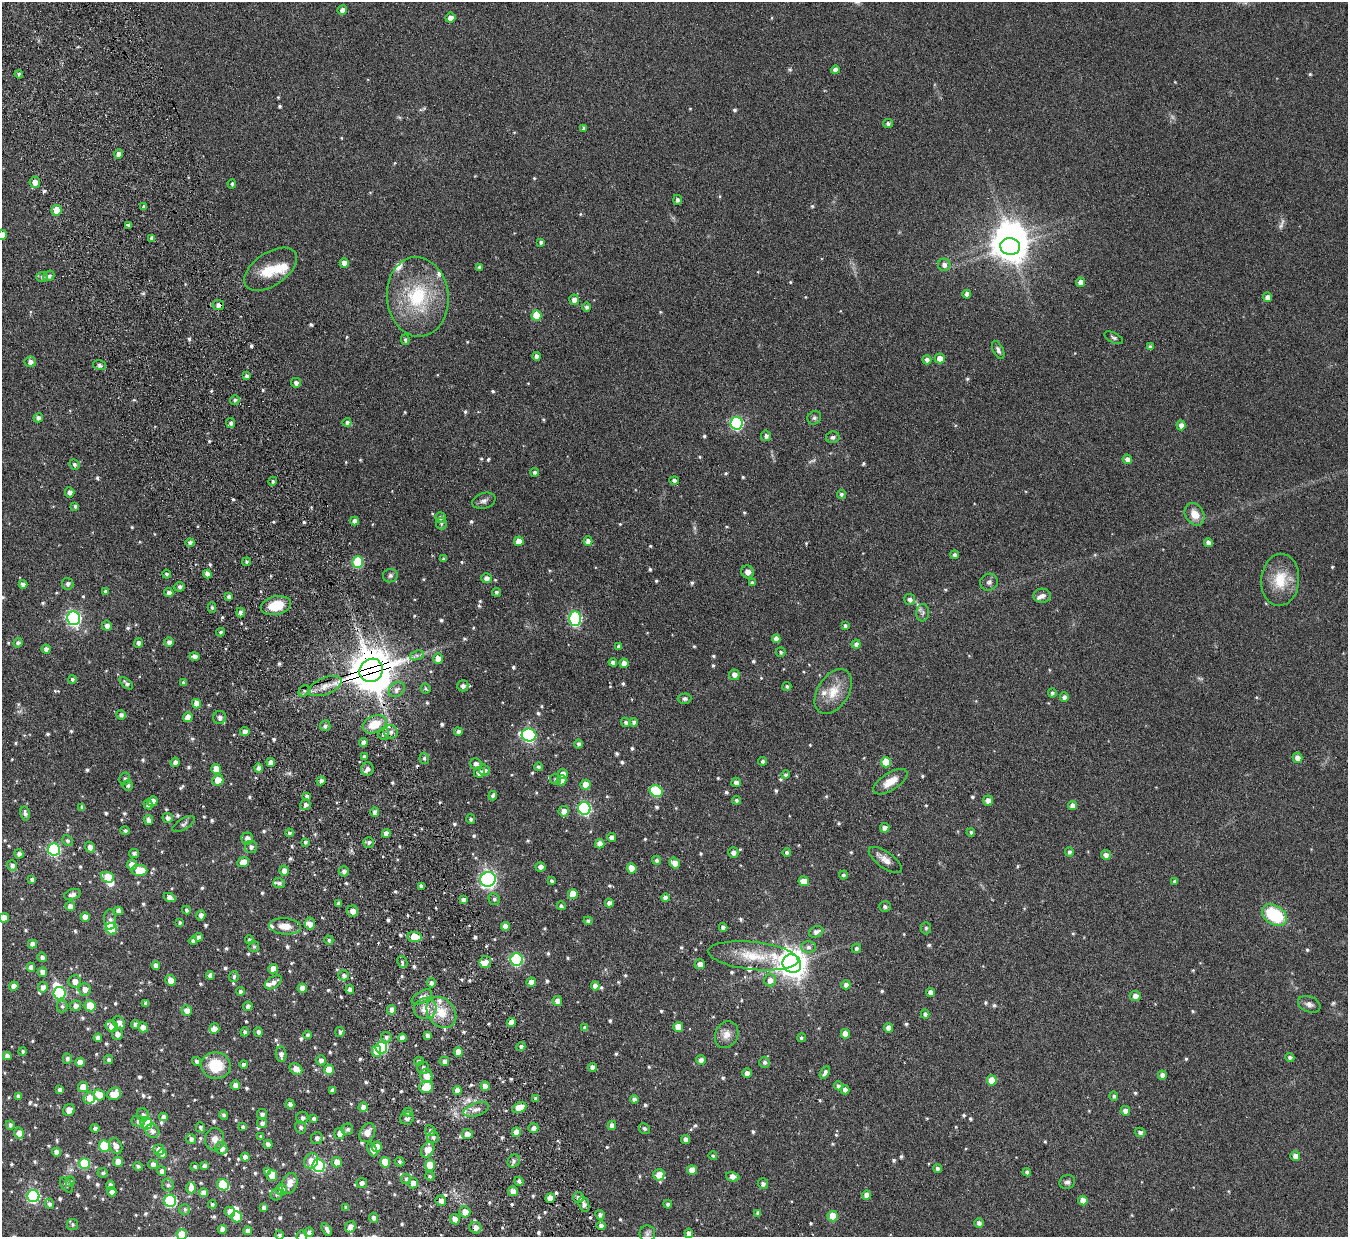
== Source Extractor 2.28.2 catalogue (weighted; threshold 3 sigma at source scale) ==
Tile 11 of 4 x 4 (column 3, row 3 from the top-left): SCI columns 2748-4093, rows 1409-2643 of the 5494 x 5412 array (HDU 1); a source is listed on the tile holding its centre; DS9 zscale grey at full resolution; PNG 1350 x 1239 px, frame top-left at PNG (2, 2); each listed source drawn as its Kron ellipse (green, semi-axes under 4 px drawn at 4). Shown black and unused: <1% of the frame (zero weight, under 4 of 7 exposures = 3% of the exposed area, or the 3 px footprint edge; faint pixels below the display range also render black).
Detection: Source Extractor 2.28.2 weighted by HDU 2 'WHT'; one run over the whole footprint, this tile lists its part. Background 0.229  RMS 0.0072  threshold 0.0293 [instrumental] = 3 sigma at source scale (4.09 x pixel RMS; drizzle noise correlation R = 1.36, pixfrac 0.8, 0.05/0.05 arcsec/px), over >= 5 px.
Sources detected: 830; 3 too faint to see at this stretch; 4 inside a brighter object's white glare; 5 cosmic-ray / hot-pixel residue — neither listed nor drawn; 28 inside a brighter listed object's ellipse — not listed separately; of the other 790, all 500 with FLUX_AUTO >= 1.21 (the completeness limit of this list) listed and drawn (290 fainter detections not listed), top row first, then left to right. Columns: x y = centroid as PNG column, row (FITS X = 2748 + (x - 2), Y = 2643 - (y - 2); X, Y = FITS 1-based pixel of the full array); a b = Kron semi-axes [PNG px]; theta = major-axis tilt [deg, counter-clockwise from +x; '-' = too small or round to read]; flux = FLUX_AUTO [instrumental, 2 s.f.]
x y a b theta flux
342 10 5 4 - 2.9
450 18 5 5 - 4
835 70 4 4 - 3
19 74 4 4 - 1.3
888 123 5 4 - 1.7
584 128 4 4 - 1.5
119 154 5 4 - 3.1
35 182 6 5 - 4.2
232 184 5 4 - 1.3
677 200 5 4 - 1.8
144 206 4 3 - 1.4
56 210 5 5 - 9.2
128 225 3 3 - 1.7
2 235 5 5 - 5.1
152 238 4 4 - 2.7
541 242 4 3 - 1.6
1010 247 10 8 -8 930
344 263 4 4 - 4.4
944 265 6 6 - 2.7
480 267 4 4 - 1.8
271 269 30 16 34 17
49 276 6 5 - 1.8
42 277 6 5 - 1.6
1081 282 4 4 - 4.4
967 294 4 4 - 2.9
418 297 40 31 -85 48
1267 297 5 4 - 3.2
574 300 5 5 - 3.6
218 305 6 5 - 3
586 307 5 4 - 1.4
537 316 5 5 - 20
1114 338 10 5 -27 1.4
405 340 5 4 - 1.3
1150 347 4 4 - 1.7
998 350 10 5 -64 2
536 356 4 4 - 2.5
940 358 5 5 - 5.4
927 360 4 4 - 2.6
30 362 6 5 - 2.8
99 365 6 5 - 1.4
247 376 4 3 - 1.8
296 383 5 5 - 2.2
235 400 5 4 - 1.4
38 418 5 4 - 2.5
814 418 7 6 - 1.5
347 422 4 4 - 1.5
231 423 5 4 - 1.7
737 423 6 6 - 86
1181 425 5 4 - 3
766 436 5 5 - 2.2
833 437 7 5 10 1.7
1127 459 5 4 - 2.7
74 464 5 4 - 1.4
535 472 4 4 - 1.9
674 480 5 4 - 1.7
273 481 5 4 - 1.5
70 492 5 4 - 2.6
841 494 4 4 - 1.4
484 501 12 7 19 2.5
75 506 4 4 - 1.4
1195 514 12 9 -59 8
441 517 5 5 - 2.2
355 521 4 4 - 2.8
441 524 6 5 - 1.4
519 541 5 4 - 6.9
588 541 5 4 - 3.2
190 542 4 4 - 2.1
1208 543 4 4 - 2.8
955 555 4 4 - 2
444 559 4 3 - 1.2
247 562 4 3 - 1.3
358 562 5 5 - 37
748 572 6 6 - 3.5
166 574 4 4 - 1.3
207 574 4 4 - 3.3
390 576 7 6 - 1.5
486 578 5 5 - 3
1280 580 26 19 85 18
989 582 9 8 - 2.2
752 583 4 4 - 1.6
23 584 4 4 - 2.3
68 584 6 5 - 2
179 587 5 5 - 1.8
105 591 4 4 - 1.9
496 592 4 4 - 1.4
169 593 4 4 - 3
229 596 4 4 - 1.8
1042 596 8 7 - 2.8
910 600 5 5 - 2.3
276 606 15 9 13 15
212 607 5 4 - 1.3
240 612 5 4 - 2.1
923 613 8 6 84 2
74 618 7 6 - 150
575 619 7 6 - 92
107 626 5 5 - 2.9
845 626 4 4 - 1.7
221 632 4 3 - 1.3
776 639 4 4 - 3.2
169 642 5 5 - 2.9
18 643 5 4 - 1.9
138 643 5 4 - 2.5
856 644 4 4 - 2.3
619 647 3 3 - 1.3
46 649 4 4 - 2.4
781 652 5 5 - 1.3
417 655 7 4 18 1.9
194 657 5 4 - 2.7
438 659 5 4 - 5.1
613 662 4 4 - 2.7
624 663 4 4 - 3.8
371 670 12 11 - 2800
734 675 5 5 - 3.4
72 679 4 4 - 1.3
126 683 8 4 -39 1.8
183 683 4 3 - 1.7
325 686 17 8 22 7.5
463 686 5 5 - 2.4
787 687 4 4 - 1.4
426 689 5 4 - 1.2
397 690 9 6 41 3.1
304 691 6 5 - 1.6
833 691 25 15 57 13
1052 693 4 4 - 1.5
1064 697 4 4 - 2.1
684 699 7 5 1 1.9
197 704 5 4 - 6.4
121 715 5 4 - 2.4
188 717 5 4 - 4.7
220 718 6 6 - 2.5
626 722 5 4 - 1.3
634 722 4 4 - 2.1
374 724 12 8 22 14
325 726 5 5 - 1.8
245 732 5 4 - 3.2
391 732 7 6 - 2.7
458 732 4 4 - 2
384 734 6 5 - 2.6
529 735 7 6 - 110
363 742 4 4 - 3.2
579 744 4 4 - 1.7
364 756 4 3 - 1.5
424 758 6 4 -79 1.2
1297 758 5 5 - 3.8
763 761 4 4 - 1.5
175 762 4 4 - 2.7
271 762 5 4 - 3.2
886 762 5 5 - 16
476 764 6 5 - 2.2
538 767 4 4 - 1.2
259 768 4 4 - 3.3
216 769 5 5 - 8.5
367 769 6 6 - 2.5
484 770 6 5 - 2.5
479 772 5 5 - 3.8
563 774 5 4 - 5.9
786 775 4 4 - 1.4
125 779 6 5 - 1.6
556 779 6 5 - 1.3
218 780 5 5 - 11
561 780 5 5 - 3.3
321 781 4 4 - 2.2
736 782 5 4 - 3
890 782 19 8 33 8.2
128 785 5 5 - 1.6
586 785 5 5 - 8.4
656 791 7 5 -35 38
307 796 4 4 - 2.1
493 796 5 3 - 1.6
737 800 4 4 - 1.4
988 800 5 5 - 3.6
153 801 5 5 - 6.1
148 805 5 4 - 2.8
305 805 5 5 - 2.4
1073 806 4 4 - 4.1
82 807 4 4 - 1.8
584 808 6 6 - 87
564 811 5 5 - 4.1
375 812 4 4 - 2.4
25 813 7 4 -79 2
168 818 5 5 - 2.6
471 819 5 4 - 1.4
148 820 5 4 - 2.8
184 824 12 5 31 1.8
885 828 5 4 - 3.6
125 831 5 4 - 1.5
971 832 4 4 - 1.3
289 833 4 4 - 1.3
386 833 4 4 - 3.7
611 837 4 4 - 2.6
247 838 6 5 - 4.1
67 841 5 5 - 1.4
305 842 4 4 - 1.4
369 842 5 5 - 1.8
600 844 5 4 - 5.1
90 847 5 5 - 3.4
251 847 6 6 - 2.2
54 849 6 6 - 87
733 852 5 5 - 2.6
787 852 4 4 - 1.6
1069 852 4 4 - 1.4
134 853 5 4 - 1.8
19 854 4 4 - 2.4
1106 855 5 5 - 2.7
657 860 4 4 - 1.4
885 860 19 8 -35 5.3
243 862 6 4 23 7.1
675 863 5 5 - 4.3
12 865 5 5 - 2.6
132 865 5 5 - 5.3
540 867 5 4 - 3.2
632 868 5 4 - 6.8
139 870 8 5 -2 14
284 871 5 4 - 4.4
344 871 5 5 - 2.3
843 875 4 4 - 1.4
108 877 7 5 -22 14
32 879 4 3 - 2
488 879 8 7 - 180
552 881 4 3 - 1.6
804 881 5 5 - 7.4
1175 881 4 4 - 1.5
279 883 6 5 - 1.8
421 886 4 4 - 2.4
72 894 8 5 17 2.8
573 894 5 5 - 13
169 897 6 4 -26 3.3
665 898 4 4 - 2.7
494 899 6 5 - 1.6
463 900 4 4 - 1.9
609 903 4 4 - 2.9
338 904 4 3 - 2.3
70 906 5 5 - 3.9
561 906 4 4 - 1.4
885 907 6 5 - 1.7
186 910 4 4 - 1.5
118 911 4 4 - 2.8
352 911 6 5 - 4
201 915 5 4 - 2.7
1274 915 14 9 -34 36
85 917 5 4 - 4.9
4 918 5 5 - 6.5
110 919 10 6 -89 2.4
588 921 4 4 - 1.4
180 923 4 3 - 1.2
310 924 6 5 - 3.6
285 926 16 8 -5 7.5
505 926 4 4 - 5.7
723 927 4 4 - 2.6
926 928 6 5 - 1.2
111 929 6 5 - 27
816 932 7 5 22 2.8
198 937 4 4 - 2.5
414 937 7 5 -8 14
249 940 4 4 - 1.3
329 940 4 4 - 1.3
193 941 4 4 - 2
32 944 4 4 - 3.2
254 947 5 5 - 1.3
808 947 7 6 - 2.1
856 948 5 4 - 1.6
753 956 45 14 -6 21
42 957 5 4 - 2.4
517 960 6 6 - 69
402 962 6 5 - 1.2
485 962 6 6 - 4.4
700 964 5 5 - 4.2
792 964 9 9 - 850
156 965 4 4 - 4
31 967 4 4 - 3.4
273 969 5 4 - 5.6
42 972 5 4 - 3.6
210 975 4 4 - 2.9
344 975 5 5 - 1.9
234 977 5 5 - 1.4
171 980 5 5 - 5.4
770 980 6 6 - 4.1
75 981 6 6 - 4.6
273 982 9 5 33 2.9
531 982 4 4 - 4.3
431 983 5 4 - 1.8
846 985 4 4 - 3.1
14 986 4 4 - 4.6
595 986 4 4 - 3.9
43 987 5 5 - 3.2
302 988 4 4 - 4.5
85 989 6 6 - 4.3
350 989 4 4 - 3.3
240 991 4 4 - 1.6
931 992 4 4 - 3.9
60 993 6 6 - 66
1135 996 5 5 - 4.1
422 997 11 6 30 3.4
557 1001 5 5 - 3.6
146 1003 4 4 - 2.1
1309 1004 12 8 -22 3.1
62 1006 6 5 - 1.5
75 1006 6 5 - 2.8
90 1006 5 5 - 18
248 1006 5 4 - 2.3
425 1009 11 10 - 7.2
187 1010 5 5 - 4.4
392 1010 5 4 - 4
441 1013 17 13 -51 14
925 1014 4 4 - 2
511 1022 4 4 - 5
119 1023 7 5 -52 3.6
135 1024 4 4 - 2.5
112 1026 6 5 - 6.5
143 1027 5 5 - 3.9
678 1027 5 5 - 9
585 1028 4 4 - 2.1
889 1028 4 4 - 4.4
214 1029 5 5 - 4.8
245 1032 4 4 - 1.6
258 1032 5 4 - 2.1
340 1032 5 4 - 1.8
117 1034 6 5 - 3.6
845 1034 5 4 - 6.5
307 1035 4 4 - 1.3
428 1035 4 4 - 2.7
727 1035 14 11 65 5.9
386 1037 5 5 - 1.7
98 1038 4 4 - 2.8
402 1038 4 4 - 3.4
801 1038 4 4 - 1.3
521 1046 4 4 - 1.6
381 1048 6 5 - 54
23 1051 4 4 - 1.4
376 1051 6 4 -76 7.6
458 1052 5 4 - 7.4
281 1054 8 5 -83 3.3
7 1056 4 4 - 3.1
1290 1057 5 4 - 1.9
67 1059 5 4 - 1.8
109 1059 4 4 - 1.4
321 1060 5 5 - 2.4
701 1060 5 5 - 2.5
197 1061 4 4 - 1.8
419 1061 5 4 - 1.5
444 1061 4 4 - 2.6
80 1062 5 4 - 5.2
764 1062 5 5 - 1.6
244 1064 4 4 - 1.9
216 1065 15 13 -14 22
592 1067 4 4 - 3.2
423 1068 6 5 - 2.1
296 1069 7 5 -34 5.1
329 1070 5 5 - 12
747 1073 5 4 - 3.3
825 1073 7 4 58 2.3
1162 1075 4 4 - 3
426 1076 7 6 - 7.3
992 1080 5 5 - 11
235 1085 5 4 - 4.4
485 1086 4 4 - 5.2
838 1086 4 4 - 1.9
83 1087 5 5 - 9.9
426 1087 7 6 - 13
60 1090 4 4 - 2.7
332 1090 4 4 - 2.2
457 1090 4 4 - 3.9
845 1090 4 4 - 2.3
114 1094 7 6 - 9.1
99 1095 5 5 - 6.8
18 1096 4 4 - 1.7
1114 1096 4 4 - 1.5
89 1098 6 5 - 5.9
535 1098 4 4 - 1.3
634 1099 4 4 - 2.5
290 1104 5 4 - 2.7
363 1107 5 4 - 3.8
519 1108 7 5 24 11
476 1109 13 6 19 3.8
69 1110 6 5 - 4.2
1125 1111 5 4 - 3.7
408 1112 5 4 - 1.4
262 1114 5 5 - 2.4
143 1115 6 6 - 2
224 1115 5 4 - 1.6
163 1117 4 4 - 2.5
302 1118 6 6 - 2.1
407 1118 7 6 - 1.8
314 1119 4 4 - 1.6
138 1121 7 5 -24 2.1
146 1123 6 5 - 46
262 1123 5 5 - 2
10 1125 5 4 - 1.5
612 1125 4 4 - 3.4
200 1127 5 4 - 1.4
243 1127 4 4 - 1.8
301 1127 6 5 - 1.9
95 1128 4 4 - 2.2
533 1128 5 5 - 2.4
347 1129 6 5 - 1.6
644 1129 6 5 - 1.5
152 1131 7 6 - 2.8
430 1131 5 5 - 2.2
516 1132 4 4 - 6.6
1140 1132 5 4 - 2
19 1133 5 5 - 5.5
339 1133 5 5 - 4.3
367 1133 10 7 60 4.6
467 1134 5 5 - 4.1
261 1137 4 3 - 1.4
433 1137 6 6 - 2.1
317 1138 6 6 - 2.7
191 1139 5 5 - 2.2
214 1139 11 9 88 4.5
686 1139 4 4 - 2.9
268 1144 4 4 - 3.3
104 1146 6 5 - 32
116 1146 8 6 -64 4.4
377 1147 5 5 - 6.8
221 1148 6 5 - 3.5
372 1149 8 4 -66 3
159 1150 5 5 - 4.2
428 1150 8 6 56 6.4
57 1152 4 4 - 3.9
162 1154 5 4 - 2.1
713 1156 4 4 - 1.2
1295 1156 5 5 - 3.9
245 1157 4 4 - 3.5
311 1161 8 6 59 8.1
514 1161 7 6 - 1.8
118 1162 5 5 - 7
337 1162 5 5 - 5.6
385 1162 5 5 - 14
400 1162 5 4 - 1.4
84 1164 5 5 - 37
153 1164 5 4 - 2.6
430 1165 5 5 - 15
138 1166 4 4 - 1.4
204 1166 4 4 - 1.9
319 1166 6 6 - 89
195 1167 4 3 - 1.5
937 1169 4 4 - 1.6
692 1170 5 5 - 5.5
161 1171 5 4 - 1.8
267 1172 4 4 - 2.3
1027 1172 4 4 - 1.5
103 1173 5 5 - 1.3
272 1175 6 5 - 12
659 1175 6 5 - 7.7
430 1176 5 4 - 1.3
733 1177 7 4 -14 4.9
406 1179 5 5 - 1.3
70 1181 5 4 - 1.4
519 1181 5 4 - 1.4
1067 1182 8 7 - 2
290 1183 10 7 69 5.5
362 1183 5 5 - 2.6
413 1183 5 5 - 5
763 1184 5 5 - 2.2
66 1185 8 5 -52 1.7
110 1185 4 4 - 3.3
168 1185 6 6 - 1.7
223 1185 6 5 - 30
191 1188 5 5 - 4.6
281 1190 5 5 - 5.9
513 1191 5 5 - 4.2
112 1192 4 4 - 4.4
203 1193 4 4 - 4.2
277 1194 6 5 - 1.4
867 1195 4 4 - 4.8
33 1196 6 6 - 87
578 1197 5 5 - 2.8
550 1198 4 4 - 7.2
170 1201 6 6 - 75
441 1201 5 5 - 2.9
1083 1201 5 4 - 5.5
49 1204 5 4 - 1.9
212 1204 4 4 - 1.3
584 1204 8 5 -72 2.8
668 1204 4 4 - 1.7
264 1207 4 4 - 2.7
346 1207 4 4 - 1.3
185 1209 5 5 - 1.4
230 1212 5 5 - 4.7
465 1212 5 5 - 5.8
758 1213 4 3 - 2
600 1215 5 4 - 1.8
833 1216 5 5 - 13
236 1217 5 5 - 16
373 1218 5 4 - 2.3
455 1219 5 4 - 3.9
979 1223 5 4 - 2.3
73 1224 5 5 - 1.2
601 1226 4 4 - 2.6
350 1227 6 5 - 5.5
475 1228 6 5 - 3.8
222 1229 4 4 - 3.6
327 1229 7 3 -61 2.7
248 1231 4 4 - 2.6
309 1232 5 4 - 1.8
689 1233 5 4 - 3
182 1234 5 5 - 12
647 1234 8 8 - 2
279 1235 5 4 - 1.3
302 1236 5 5 - 3.4
Overlapping masked pixels (flux is a lower limit): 2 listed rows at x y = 218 305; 371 670
Isophote crosses this tile's border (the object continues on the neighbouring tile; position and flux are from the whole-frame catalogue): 5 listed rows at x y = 2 235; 4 918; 182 1234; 279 1235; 302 1236